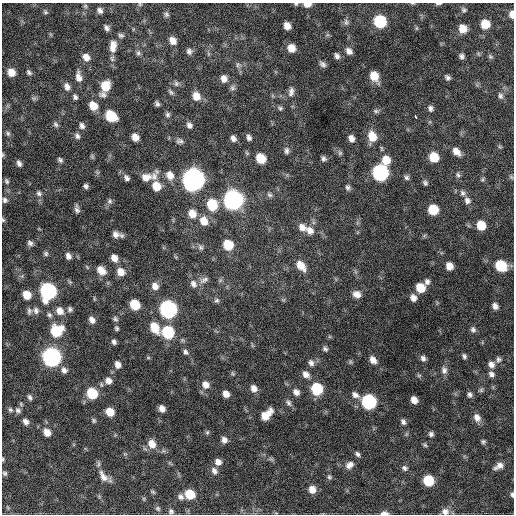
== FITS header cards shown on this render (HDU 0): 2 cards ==
NAXIS1  =                  512 / Axis length
NAXIS2  =                  512 / Axis length

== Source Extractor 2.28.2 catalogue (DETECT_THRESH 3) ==
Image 512 x 512 px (HDU 0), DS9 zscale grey, 1 PNG px = 1 image px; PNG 516 x 516 px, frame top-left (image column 1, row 512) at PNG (2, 3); no overlay
Background 402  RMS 21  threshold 64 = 3 sigma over >= 5 px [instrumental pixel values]
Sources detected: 215; all 215 listed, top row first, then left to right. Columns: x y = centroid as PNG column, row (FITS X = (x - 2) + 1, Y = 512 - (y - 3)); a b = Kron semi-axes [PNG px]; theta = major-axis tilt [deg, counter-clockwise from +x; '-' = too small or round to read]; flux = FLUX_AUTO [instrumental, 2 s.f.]
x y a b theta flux
412 3 5 3 - 1.3e+03
140 4 5 4 - 1.5e+03
296 4 6 5 - 2.1e+03
307 4 7 4 0 1.2e+04
438 4 7 3 3 2.7e+03
85 6 5 5 - 2.2e+03
100 10 6 5 - 5.1e+03
464 10 6 5 - 2.7e+03
45 12 7 5 -35 2.6e+03
166 14 7 6 - 3.4e+03
512 14 7 4 -88 9.7e+03
380 21 8 8 - 9.7e+04
346 22 9 7 -75 4.5e+03
485 24 7 7 - 2.8e+04
287 26 6 6 - 1.2e+04
107 28 7 5 -67 4.3e+03
416 28 6 4 -90 1.9e+03
463 29 7 7 - 1.7e+04
121 35 7 5 -15 3.0e+03
173 41 8 6 -55 1.1e+04
113 46 16 9 83 1.4e+04
291 48 8 7 - 1.6e+04
189 51 7 7 - 4.4e+03
349 51 9 7 -45 7.3e+03
138 53 7 6 - 3.0e+03
337 56 7 5 -60 4.6e+03
462 56 5 5 - 4.0e+03
86 57 9 7 -43 1.0e+04
490 57 7 5 -45 2.4e+03
238 64 8 5 83 3.4e+03
322 64 9 6 -42 4.5e+03
11 72 9 8 - 1.6e+04
29 72 8 6 -45 3.7e+03
374 76 10 7 -64 2.3e+04
78 77 12 7 -79 1.0e+04
448 77 5 4 - 3.9e+03
224 79 9 8 - 8.8e+03
176 83 8 7 - 3.7e+03
105 86 9 8 - 2.8e+04
67 87 10 7 -74 7.3e+03
232 88 8 7 - 4.2e+03
171 92 10 4 -56 3.0e+03
291 92 13 7 80 7.2e+03
103 95 11 7 -7 5.5e+03
196 96 10 9 - 1.4e+04
501 96 8 6 -75 4.3e+03
75 97 7 5 -61 3.8e+03
34 98 9 5 24 2.9e+03
157 104 5 4 - 3.4e+03
93 106 8 7 - 2.0e+04
280 108 7 5 -28 3.0e+03
430 108 7 6 - 4.4e+03
376 111 8 5 -9 3.2e+03
168 115 7 6 - 3.3e+03
111 116 9 7 -41 5.1e+04
416 117 4 3 - 3.9e+03
55 124 8 6 -57 3.7e+03
189 125 8 6 -51 5.4e+03
82 126 8 6 -70 5.3e+03
8 133 8 5 -73 3.3e+03
77 136 8 6 -67 4.4e+03
372 136 12 9 -70 2.3e+04
135 137 7 6 - 1.1e+04
249 137 7 5 -68 4.7e+03
233 138 8 6 -62 5.9e+03
351 138 8 6 -67 7.7e+03
180 141 9 7 -8 4.7e+03
286 151 9 6 -85 4.6e+03
456 152 10 6 -44 1.2e+04
340 153 7 6 - 3.1e+03
92 156 5 5 - 2.1e+03
434 157 8 7 - 3.2e+04
261 158 8 7 - 3.2e+04
324 158 6 5 - 3.7e+03
60 160 7 5 -44 3.4e+03
386 160 10 9 - 2.0e+04
19 163 7 5 -66 4.8e+03
380 173 9 8 - 3.2e+05
170 175 11 9 -61 1.3e+04
458 175 7 5 -73 3.3e+03
146 177 22 9 26 1.4e+04
154 177 15 8 85 9.5e+03
407 177 7 6 - 3.7e+03
511 177 6 4 -46 1.9e+03
127 178 7 6 - 5.0e+03
193 179 10 9 - 1.2e+06
482 179 6 4 61 2.0e+03
7 181 8 5 -65 3.1e+03
425 183 7 6 - 3.2e+03
86 186 5 5 - 3.8e+03
156 186 9 8 - 2.2e+04
348 187 7 6 - 3.9e+03
39 193 8 7 - 4.6e+03
463 193 8 7 - 4.5e+03
269 195 8 5 -38 3.5e+03
5 200 7 6 - 3.8e+03
233 200 10 9 - 6.8e+05
467 200 9 8 - 6.5e+03
110 201 8 7 - 3.8e+03
212 205 10 9 - 4.9e+04
77 209 10 5 -79 5.1e+03
433 209 8 7 - 4.3e+04
192 214 9 8 - 1.6e+04
3 220 5 5 - 2.0e+03
204 221 11 9 -67 1.7e+04
481 225 8 7 - 2.7e+04
302 227 11 9 -36 1.1e+04
310 230 10 8 -57 1.0e+04
115 234 9 7 -12 7.8e+03
30 243 8 6 -42 4.3e+03
228 245 8 7 - 3.8e+04
201 247 8 7 - 3.8e+03
46 254 6 6 - 3.0e+03
68 256 7 6 - 6.2e+03
114 258 8 6 -58 1.1e+04
301 266 12 7 -51 1.9e+04
449 266 7 6 - 1.3e+04
501 266 9 8 - 6.1e+04
101 270 10 7 -44 1.5e+04
121 272 9 8 - 1.4e+04
204 280 13 7 32 6.3e+03
427 282 8 6 72 5.0e+03
193 284 11 8 -59 7.9e+03
155 286 9 8 - 9.4e+03
420 288 8 7 - 2.9e+04
48 291 9 8 - 3.2e+05
357 294 9 7 -16 1.0e+04
27 295 7 6 - 1.9e+04
413 298 8 7 - 8.5e+03
217 300 7 6 - 3.0e+03
283 300 6 4 18 1.8e+03
135 305 8 7 - 4.1e+04
495 306 7 5 -58 6.5e+03
70 309 7 6 - 3.6e+03
168 309 9 8 - 4.3e+05
29 311 9 6 85 3.6e+03
36 311 9 7 -81 5.2e+03
60 311 10 8 -53 1.2e+04
49 315 8 5 -53 3.2e+03
115 319 7 6 - 3.0e+03
92 320 7 5 -56 6.6e+03
155 327 12 8 -63 2.7e+04
117 328 6 4 -63 2.5e+03
473 329 8 7 - 4.2e+03
56 331 10 9 - 5.7e+04
168 332 9 8 - 9.8e+04
114 342 5 4 - 3.5e+03
325 349 7 6 - 3.5e+03
186 352 8 6 -62 3.8e+03
464 356 6 4 -71 3.2e+03
51 357 9 8 - 5.7e+05
423 358 7 6 - 4.8e+03
373 360 9 6 -56 9.5e+03
498 360 8 7 - 4.1e+03
311 363 9 7 -54 5.8e+03
118 364 7 6 - 8.0e+03
491 364 8 7 - 7.6e+03
64 370 9 7 -60 6.0e+03
444 370 11 8 -80 6.5e+03
233 374 7 4 -58 2.0e+03
306 374 9 7 -43 8.7e+03
491 374 8 7 - 5.2e+03
108 381 9 9 - 8.7e+03
206 385 10 9 - 1.1e+04
254 388 8 7 - 8.9e+03
317 389 9 8 - 7.1e+04
481 390 7 5 1 2.7e+03
296 392 9 7 -49 7.2e+03
92 393 8 7 - 5.5e+04
226 394 7 6 - 9.7e+03
355 395 10 6 -34 6.4e+03
470 395 7 6 - 4.2e+03
30 397 7 5 -64 3.5e+03
414 400 6 6 - 1.1e+04
369 402 9 8 - 2.0e+05
288 403 9 7 -53 4.5e+03
162 409 6 5 - 8.1e+03
10 410 8 5 -44 3.4e+03
18 410 8 7 - 4.5e+03
110 412 7 6 - 2.0e+04
266 415 14 8 44 2.0e+04
477 418 10 8 -61 9.7e+03
94 420 6 5 - 2.4e+03
26 422 7 6 - 6.6e+03
403 422 8 5 -62 4.2e+03
47 432 9 7 -54 1.2e+04
207 432 6 5 - 2.4e+03
431 434 7 6 - 3.8e+03
224 440 7 6 - 6.7e+03
483 441 6 5 - 2.6e+03
152 444 11 9 -62 1.6e+04
425 445 6 5 - 2.3e+03
357 454 7 5 -48 3.7e+03
3 459 5 3 - 1.6e+03
271 459 9 3 -31 2.9e+03
218 462 8 7 - 7.4e+03
349 465 11 8 37 8.4e+03
499 466 11 6 28 8.7e+03
404 468 8 6 -37 4.1e+03
214 471 10 8 -60 7.0e+03
5 473 6 5 - 2.8e+03
103 476 19 9 -58 1.3e+04
329 477 7 6 - 2.8e+03
428 480 8 7 - 5.3e+04
312 489 8 7 - 1.2e+04
153 492 7 4 -35 2.0e+03
190 494 8 7 - 3.6e+04
512 495 6 4 -84 2.7e+03
181 497 8 7 - 5.6e+03
144 499 6 4 -72 1.7e+03
8 508 6 3 -71 1.7e+03
158 509 8 6 -47 3.2e+03
171 511 7 6 - 3.7e+03
445 512 9 9 - 7.9e+03
384 513 8 4 0 6.6e+03
At the frame edge (FLAGS 8, measured only in part): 12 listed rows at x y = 412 3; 140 4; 296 4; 307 4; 438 4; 512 14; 19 163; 3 220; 3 459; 512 495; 445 512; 384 513